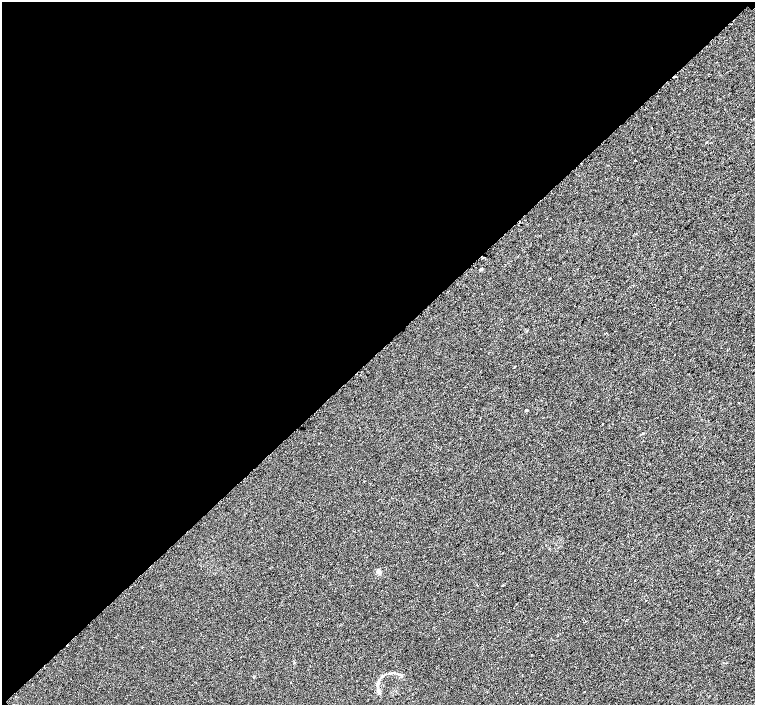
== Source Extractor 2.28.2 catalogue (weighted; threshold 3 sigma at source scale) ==
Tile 5 of 4 x 4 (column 1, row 2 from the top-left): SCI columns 54-1559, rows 3019-4424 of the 6096 x 6087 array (HDU 1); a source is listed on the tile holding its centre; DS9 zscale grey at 2 x 2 block average (1 PNG px = mean of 2 x 2 image px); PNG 757 x 707 px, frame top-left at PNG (2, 2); no overlay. Shown black and unused: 50% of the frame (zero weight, under 2 of 3 exposures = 2% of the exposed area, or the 3 px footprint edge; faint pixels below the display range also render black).
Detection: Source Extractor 2.28.2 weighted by HDU 2 'WHT'; one run over the whole footprint, this tile lists its part. Background 0.00785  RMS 0.0056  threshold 0.0252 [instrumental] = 3 sigma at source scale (4.5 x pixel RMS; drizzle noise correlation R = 1.50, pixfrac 1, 0.0396/0.0396 arcsec/px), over >= 5 px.
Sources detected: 16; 3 cosmic-ray / hot-pixel residue — not listed; the other 13 listed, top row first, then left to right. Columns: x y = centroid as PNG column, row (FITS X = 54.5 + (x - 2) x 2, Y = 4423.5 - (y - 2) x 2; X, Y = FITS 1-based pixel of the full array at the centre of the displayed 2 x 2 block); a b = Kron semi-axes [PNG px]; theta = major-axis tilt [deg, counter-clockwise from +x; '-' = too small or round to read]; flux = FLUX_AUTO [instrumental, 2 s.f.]
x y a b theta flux
635 160 2 2 - 0.87
481 269 2 2 - 3.9
514 367 2 2 - 2.4
526 410 2 2 - 1.7
365 481 2 2 - 0.83
378 572 5 4 - 5.1
646 601 2 2 - 1.4
439 639 2 2 - 0.6
394 673 6 3 3 2.2
401 676 3 3 - 1.5
378 683 4 3 - 4.4
378 691 4 4 - 3.2
584 692 2 2 - 0.59
Diffuse or blended objects may show on this block-average render without a row.